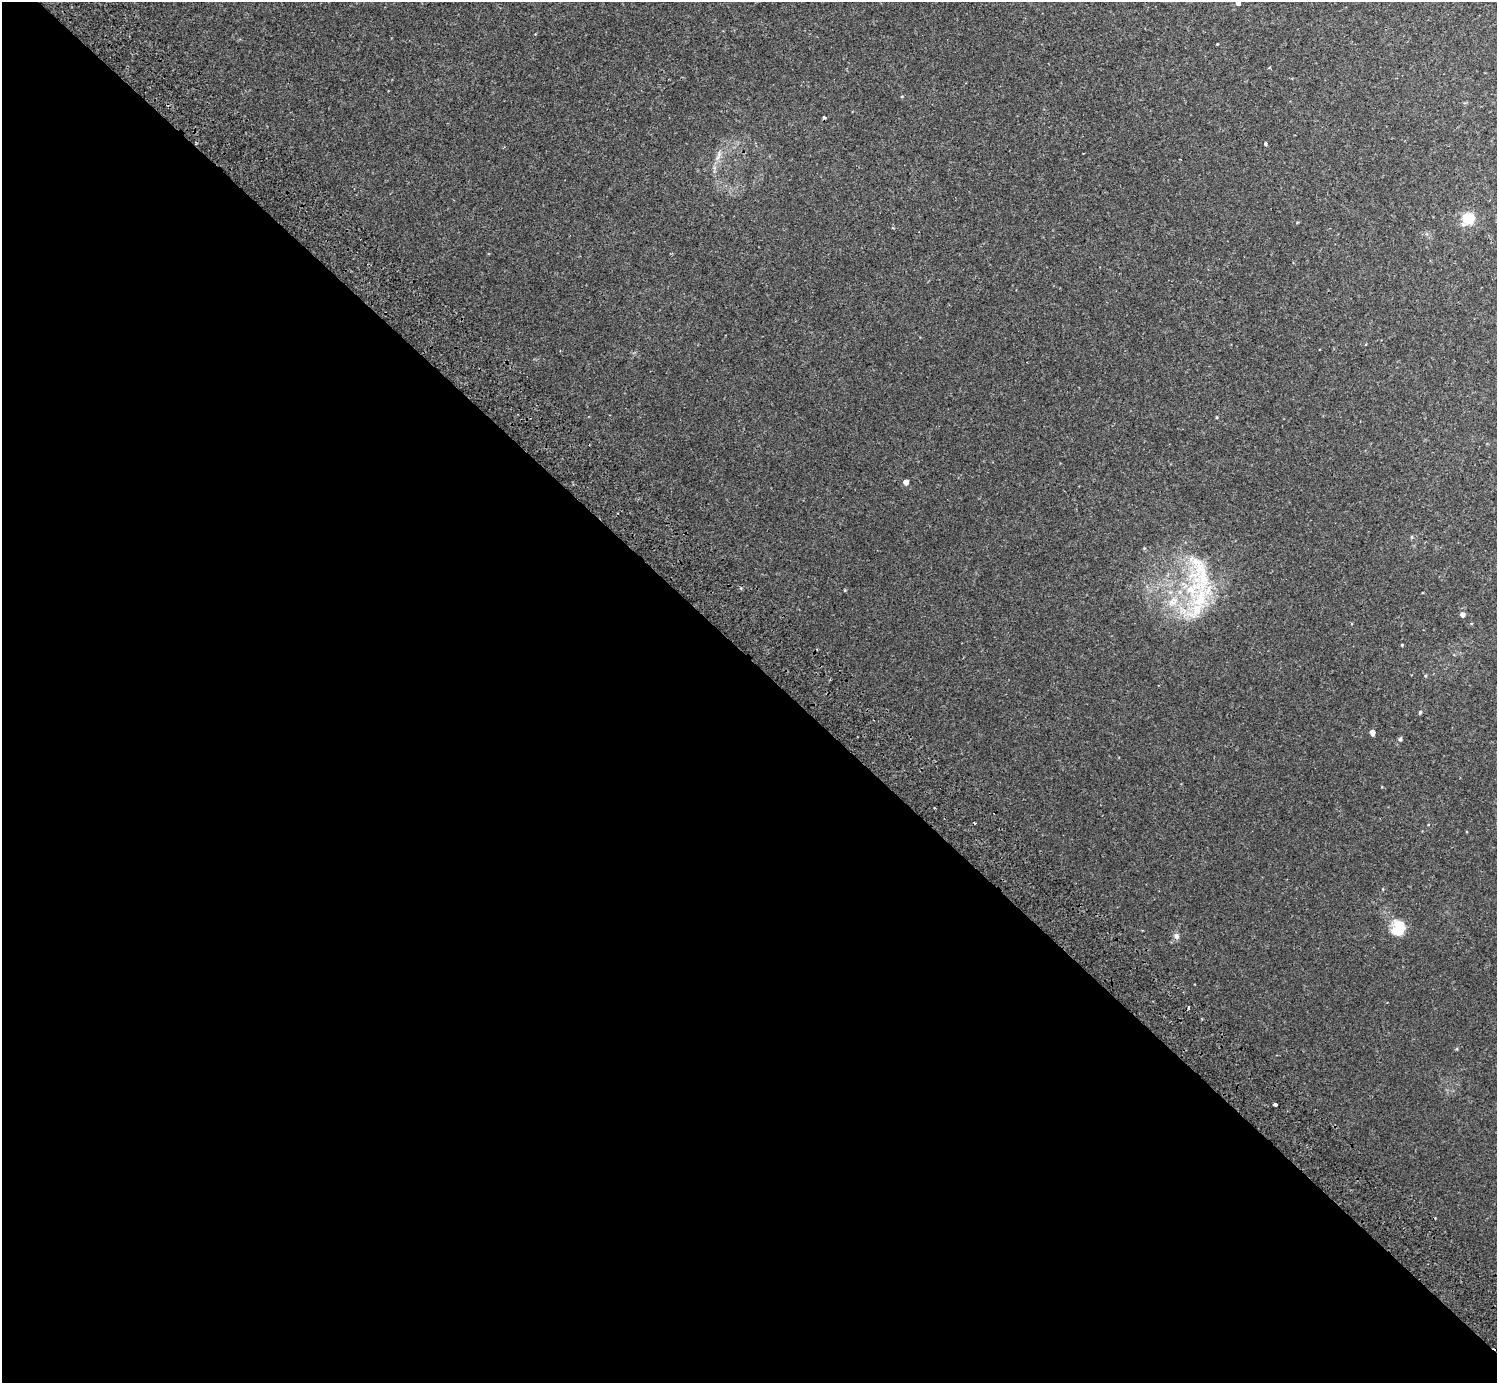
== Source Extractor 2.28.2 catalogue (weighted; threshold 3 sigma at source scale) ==
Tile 9 of 4 x 4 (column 1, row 3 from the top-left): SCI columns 44-1538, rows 1586-2966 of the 6070 x 6072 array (HDU 1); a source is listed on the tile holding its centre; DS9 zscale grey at full resolution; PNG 1499 x 1385 px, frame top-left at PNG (2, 2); no overlay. Shown black and unused: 52% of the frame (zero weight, under 2 of 3 exposures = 3% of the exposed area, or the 3 px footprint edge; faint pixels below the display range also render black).
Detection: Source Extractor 2.28.2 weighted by HDU 2 'WHT'; one run over the whole footprint, this tile lists its part. Background 0.00818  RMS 0.0055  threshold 0.0245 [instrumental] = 3 sigma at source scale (4.5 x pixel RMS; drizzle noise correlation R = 1.50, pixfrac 1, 0.05/0.05 arcsec/px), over >= 5 px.
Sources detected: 25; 3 cosmic-ray / hot-pixel residue — not listed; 2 inside a brighter listed object's ellipse — not listed separately; the other 20 listed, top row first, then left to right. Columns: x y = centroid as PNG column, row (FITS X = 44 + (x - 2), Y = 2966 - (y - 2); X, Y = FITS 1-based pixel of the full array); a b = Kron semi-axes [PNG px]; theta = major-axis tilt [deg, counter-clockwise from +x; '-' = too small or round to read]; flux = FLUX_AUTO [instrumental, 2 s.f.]
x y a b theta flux
1238 3 4 4 - 2.6
1217 44 3 3 - 0.35
1265 144 4 3 - 0.81
719 154 10 5 79 1.9
1468 218 17 14 53 9.3
1217 417 3 3 - 0.46
906 482 4 4 - 3.5
1412 537 5 4 - 0.71
1201 572 70 29 -72 42
1171 602 12 8 3 4.1
1462 615 4 4 - 2.6
1402 645 4 3 - 0.42
1425 676 4 3 - 0.52
1420 712 5 3 - 0.79
1372 733 5 4 - 2.9
1400 739 4 4 - 1.1
1398 928 20 16 81 11
1176 936 8 7 - 1.8
1457 1049 5 3 - 0.47
1275 1104 4 3 - 2.5
Isophote crosses this tile's border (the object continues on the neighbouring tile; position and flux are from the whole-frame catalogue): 1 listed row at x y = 1238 3